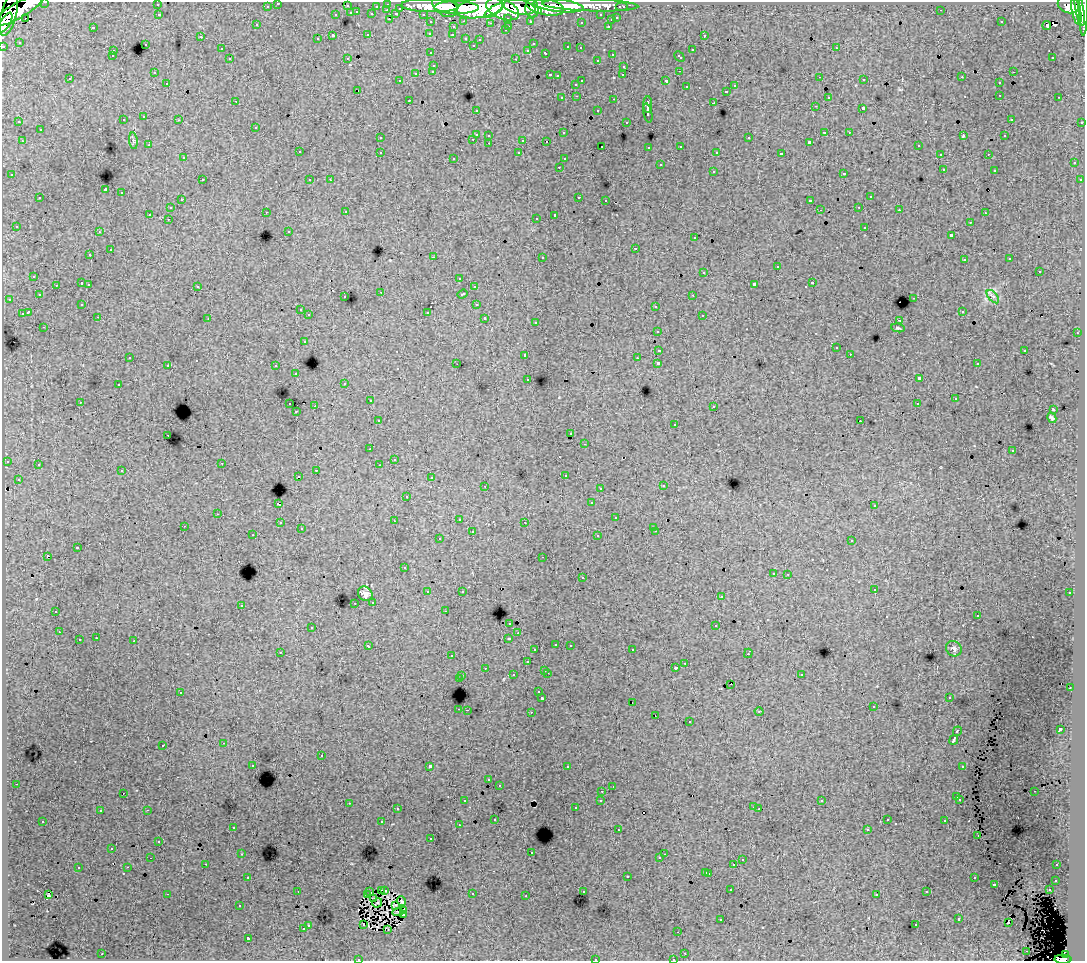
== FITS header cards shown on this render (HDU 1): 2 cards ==
NAXIS1  =                 1083
NAXIS2  =                  959

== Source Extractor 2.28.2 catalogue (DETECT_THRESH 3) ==
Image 1083 x 959 px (HDU 1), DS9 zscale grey, 1 PNG px = 1 image px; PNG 1087 x 963 px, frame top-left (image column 1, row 959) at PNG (2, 2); each listed source drawn as its Kron ellipse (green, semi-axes under 4 px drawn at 4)
Background 123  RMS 0.98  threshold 2.94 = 3 sigma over >= 5 px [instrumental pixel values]
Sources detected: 482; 2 with non-positive FLUX_AUTO (blend fragments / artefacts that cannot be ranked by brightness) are neither listed nor drawn; the other 480 listed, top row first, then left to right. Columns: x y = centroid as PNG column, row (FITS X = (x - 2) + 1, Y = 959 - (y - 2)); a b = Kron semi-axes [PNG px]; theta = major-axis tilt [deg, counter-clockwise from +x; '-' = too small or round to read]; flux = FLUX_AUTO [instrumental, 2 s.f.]
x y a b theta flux
45 2 3 2 - 3400
278 3 3 3 - 2400
388 4 3 3 - 4300
157 5 3 2 - 87
590 5 48 6 -2 130000
1068 5 11 8 -20 110000
267 6 3 3 - 1600
347 6 3 3 - 790
376 6 3 2 - 1100
430 6 29 6 -1 250000
445 6 14 9 -37 200000
558 6 25 6 -6 220000
1084 6 30 3 90 140000
457 7 22 6 0 410000
519 7 16 7 -10 300000
545 7 19 8 -12 280000
622 7 6 3 0 3600
400 8 3 3 - 850
479 8 24 10 9 580000
503 9 17 9 -23 560000
532 9 9 6 -83 190000
1080 9 16 3 -79 190000
18 10 30 7 30 320000
387 10 3 2 - 230
494 10 11 4 33 130000
941 10 3 2 - 77
538 11 4 4 - 64000
1076 11 14 4 -79 200000
357 12 3 2 - 340
351 13 3 3 - 780
372 14 3 3 - 1200
396 14 4 3 - 880
423 14 3 2 - 1900
9 15 22 8 75 240000
159 15 3 2 - 40
336 15 3 3 - 490
601 15 3 3 - 1600
25 18 2 2 - 58
508 18 3 3 - 1200
617 18 3 3 - 590
390 19 3 2 - 460
611 20 3 3 - 380
464 21 3 2 - 430
530 21 3 3 - 1400
431 22 3 3 - 2000
581 22 3 3 - 180
1001 22 3 3 - 140
6 23 11 5 60 170000
490 23 3 2 - 100
257 25 3 3 - 190
1047 25 4 3 - 240
509 26 3 2 - 360
608 26 3 2 - 410
93 27 3 3 - 760
453 27 3 3 - 360
505 30 3 2 - 190
430 33 3 3 - 240
368 35 3 3 - 440
452 35 3 2 - 220
704 35 3 3 - 260
333 36 3 3 - 1400
201 37 4 3 - 55
466 38 3 3 - 390
317 39 3 3 - 270
480 39 3 3 - 170
19 42 3 2 - 84
145 44 3 3 - 330
533 44 3 2 - 83
473 45 3 3 - 190
3 46 3 3 - 4800
568 47 3 3 - 380
580 48 3 2 - 140
836 48 3 2 - 320
221 49 3 3 - 180
528 50 3 3 - 260
692 50 3 3 - 420
113 51 3 3 - 170
431 53 3 3 - 230
546 53 4 3 - 440
612 54 3 3 - 330
112 56 3 3 - 260
679 57 6 3 -43 390
1053 57 3 2 - 140
347 58 3 3 - 49
230 59 3 3 - 280
516 59 3 2 - 540
597 60 3 2 - 210
434 65 3 3 - 460
624 66 3 3 - 330
433 71 3 3 - 370
679 71 2 2 - 33
154 72 3 3 - 140
1013 72 3 2 - 290
416 73 3 3 - 590
550 75 3 2 - 500
623 75 3 3 - 140
557 76 3 3 - 140
820 77 3 2 - 87
962 77 3 2 - 82
70 79 3 3 - 190
864 80 3 3 - 160
400 81 3 2 - 72
582 81 3 2 - 570
666 81 3 3 - 1400
167 83 3 2 - 200
999 83 3 3 - 310
576 84 3 3 - 250
735 86 3 3 - 340
686 87 3 3 - 400
358 90 3 2 - 230
727 91 3 3 - 330
1000 95 3 2 - 250
577 96 3 2 - 260
828 97 3 3 - 220
1059 97 3 2 - 190
562 98 3 3 - 290
614 99 3 2 - 320
409 100 3 2 - 200
235 101 2 2 - 4.4
714 103 3 3 - 730
648 105 8 3 89 2800
815 106 3 2 - 150
863 108 3 3 - 1300
476 110 3 3 - 220
598 111 3 3 - 390
648 113 9 3 -79 2000
144 117 3 3 - 310
1011 119 3 2 - 84
123 120 3 3 - 270
179 120 3 3 - 150
19 122 3 2 - 100
626 122 3 3 - 170
1082 122 3 3 - 860
256 127 3 3 - 300
40 130 3 3 - 350
824 132 3 3 - 750
849 132 3 2 - 170
563 133 3 3 - 180
476 134 3 3 - 740
489 135 3 3 - 360
963 136 4 2 - 440
1005 136 3 3 - 150
380 138 3 3 - 220
749 138 3 3 - 350
473 139 3 2 - 260
523 140 3 3 - 720
22 141 3 2 - 260
133 141 8 4 -82 140
546 141 3 2 - 100
809 142 3 3 - 110
489 143 3 2 - 320
149 145 3 2 - 87
918 145 3 2 - 240
602 146 3 2 - 82
681 146 3 3 - 140
649 147 3 3 - 150
299 152 3 3 - 230
380 152 3 3 - 310
717 152 4 3 - 120
519 153 3 3 - 160
781 154 4 3 - 1800
940 154 3 2 - 130
988 154 2 2 - 85
183 158 3 3 - 170
454 158 3 2 - 83
564 159 3 3 - 160
1074 163 3 3 - 330
660 165 3 3 - 380
559 167 3 2 - 200
944 170 3 3 - 57
994 170 3 3 - 200
713 171 3 3 - 280
844 173 3 3 - 410
12 175 3 3 - 240
202 180 3 2 - 340
310 180 3 2 - 130
330 180 3 2 - 88
1080 180 3 3 - 240
105 190 3 3 - 7700
121 193 3 3 - 480
579 197 3 2 - 460
870 197 3 3 - 400
40 198 3 3 - 380
181 200 3 2 - 140
606 200 3 2 - 150
810 201 4 3 - 950
859 207 3 2 - 100
170 208 3 3 - 300
820 210 2 2 - 39
899 210 3 2 - 170
266 212 3 2 - 210
346 212 3 2 - 170
985 213 3 2 - 120
150 214 3 3 - 940
555 215 4 3 - 1400
536 218 3 2 - 110
168 219 3 2 - 210
970 222 3 3 - 150
16 226 3 2 - 74
865 227 3 3 - 320
289 231 3 3 - 140
99 232 3 2 - 130
951 235 4 3 - 970
694 238 3 3 - 220
635 248 3 3 - 410
110 250 3 3 - 420
90 255 3 3 - 230
433 257 3 2 - 730
542 257 3 3 - 500
1010 259 3 3 - 130
964 260 3 3 - 250
777 267 3 3 - 580
704 272 3 3 - 400
1039 272 3 3 - 250
34 276 3 3 - 230
459 278 3 3 - 230
82 283 3 3 - 630
813 283 3 3 - 480
89 284 3 3 - 220
754 284 4 3 - 1600
56 285 3 2 - 270
197 286 3 3 - 280
474 287 3 3 - 190
381 292 3 3 - 45
462 294 5 3 - 330
39 295 3 3 - 270
693 295 3 2 - 140
345 297 3 3 - 220
993 297 8 4 -49 390
914 298 3 2 - 330
9 299 3 2 - 230
82 304 3 2 - 50
476 304 4 2 - 47
656 306 3 3 - 340
300 310 3 3 - 200
962 311 3 2 - 150
28 312 4 3 - 1300
427 312 3 3 - 550
22 314 4 3 - 740
309 315 3 3 - 200
702 315 3 2 - 280
98 317 3 2 - 130
485 318 3 3 - 400
208 319 2 2 - 42
900 320 3 2 - 44
536 322 3 3 - 150
44 327 3 2 - 170
898 328 7 4 -10 93
657 331 3 3 - 230
1077 333 3 2 - 280
304 341 3 3 - 340
836 348 3 3 - 190
659 350 4 3 - 1000
1025 350 3 3 - 530
850 354 2 2 - 38
525 355 3 3 - 320
130 357 3 2 - 83
637 358 3 2 - 67
658 363 3 3 - 2200
457 364 2 2 - 31
977 364 3 2 - 110
168 365 3 3 - 200
276 366 3 2 - 200
296 374 3 3 - 290
919 378 4 3 - 1700
528 379 3 3 - 140
345 383 3 3 - 200
118 385 3 3 - 300
955 399 3 3 - 120
370 401 3 2 - 170
80 402 3 2 - 100
290 404 3 2 - 310
917 404 3 2 - 97
315 406 3 2 - 620
714 406 3 2 - 170
1053 409 3 2 - 47
296 412 3 2 - 110
1052 418 5 3 - 110
378 420 3 3 - 180
860 421 2 2 - 51
675 424 3 3 - 100
571 433 3 2 - 94
168 435 3 2 - 140
585 444 3 2 - 120
370 449 3 2 - 110
1013 451 3 2 - 110
394 459 3 2 - 62
7 461 3 3 - 320
222 463 3 2 - 85
38 465 3 2 - 120
379 465 2 2 - 80
316 470 3 2 - 260
122 471 3 3 - 140
565 475 3 3 - 250
298 476 2 2 - 130
431 478 3 2 - 80
18 479 3 2 - 89
485 486 3 2 - 160
663 486 3 3 - 190
600 488 3 2 - 85
407 496 3 2 - 120
591 503 3 3 - 170
278 504 3 3 - 660
874 506 3 3 - 110
218 514 3 2 - 170
616 518 3 3 - 230
459 519 3 2 - 180
394 521 2 2 - 56
525 522 3 2 - 100
280 523 3 3 - 210
184 526 2 2 - 46
653 527 3 2 - 56
301 529 3 2 - 130
656 531 3 2 - 190
472 532 3 3 - 520
253 535 3 2 - 97
598 536 3 3 - 170
439 539 3 3 - 240
852 541 3 3 - 190
77 548 3 3 - 490
47 556 3 3 - 940
543 557 3 2 - 61
404 568 3 2 - 110
773 573 3 3 - 150
788 574 3 2 - 94
582 578 3 3 - 270
874 589 3 3 - 150
462 591 3 3 - 160
428 592 3 3 - 300
1070 593 3 3 - 200
365 594 8 7 - 310
721 597 3 2 - 130
373 602 3 3 - 290
355 603 2 2 - 78
241 605 3 3 - 270
56 611 3 3 - 460
445 611 3 2 - 150
978 615 3 2 - 120
510 623 3 3 - 230
716 626 3 3 - 550
312 627 3 3 - 210
59 632 3 2 - 58
518 633 3 2 - 110
96 638 3 2 - 210
509 638 4 3 - 510
79 640 3 3 - 400
134 641 3 2 - 530
556 644 3 3 - 300
570 645 3 2 - 210
368 646 4 3 - 160
954 649 8 7 - 210
535 650 3 3 - 200
632 650 3 2 - 150
280 652 3 2 - 58
748 653 5 3 - 510
451 656 3 2 - 140
527 662 3 3 - 200
685 663 3 2 - 210
485 668 3 3 - 120
675 668 3 3 - 210
545 670 3 2 - 310
547 673 3 2 - 380
801 674 3 3 - 240
513 675 3 3 - 290
462 676 3 2 - 150
459 679 3 3 - 860
731 684 2 2 - 130
1070 688 3 2 - 190
539 692 3 3 - 110
181 693 3 2 - 49
949 697 3 2 - 99
542 698 3 3 - 1600
632 702 2 2 - 64
873 707 3 2 - 170
459 709 3 2 - 300
467 710 2 2 - 260
759 711 4 3 - 70
531 712 3 2 - 360
655 715 2 2 - 37
689 722 3 3 - 340
1060 729 4 3 - 2600
957 731 5 3 - 720
954 740 5 3 - 2900
224 743 3 2 - 230
163 745 3 3 - 470
321 756 3 2 - 340
253 765 3 3 - 170
430 766 3 3 - 2800
963 766 4 3 - 680
567 767 3 2 - 180
489 780 3 3 - 250
16 784 3 2 - 130
499 785 3 3 - 120
613 787 3 2 - 110
602 791 3 2 - 160
1034 791 3 2 - 83
123 793 2 2 - 32
957 797 3 3 - 510
960 799 3 3 - 190
601 800 3 3 - 240
465 801 3 2 - 100
822 801 3 3 - 120
349 803 3 2 - 300
753 807 3 2 - 250
576 808 3 2 - 70
397 809 3 3 - 210
759 809 2 2 - 61
147 810 3 2 - 450
100 811 3 2 - 120
495 819 3 3 - 160
887 820 3 3 - 140
43 821 3 3 - 190
945 821 3 3 - 260
382 822 3 3 - 620
459 825 3 3 - 64
233 827 3 2 - 170
867 829 3 2 - 140
618 830 3 2 - 120
978 835 3 2 - 77
431 839 3 2 - 170
159 841 3 3 - 200
112 848 3 2 - 100
531 853 3 3 - 150
242 854 3 2 - 280
664 854 2 2 - 150
151 858 2 2 - 42
660 858 3 3 - 170
742 860 3 3 - 340
206 864 2 2 - 140
734 865 3 3 - 1100
1057 865 3 2 - 230
128 867 3 2 - 200
78 868 3 3 - 510
706 872 3 3 - 290
709 873 3 3 - 480
627 876 3 3 - 550
248 877 3 2 - 370
974 878 3 3 - 330
1056 880 3 3 - 200
994 884 3 3 - 820
731 890 3 2 - 160
1049 890 3 3 - 380
298 891 3 2 - 61
381 891 3 2 - 70
385 891 3 2 - 79
583 891 3 3 - 260
370 892 3 2 - 76
927 892 3 3 - 250
48 894 3 3 - 260
167 894 3 2 - 690
367 894 2 2 - 76
472 894 3 2 - 400
877 894 3 3 - 210
526 896 3 2 - 140
373 898 3 2 - 71
402 901 5 3 - 110
377 903 5 2 - 0.41
395 905 4 2 - 100
240 906 3 3 - 120
404 911 4 3 - 99
398 912 5 2 - 93
403 915 4 3 - 94
721 919 3 2 - 92
959 919 3 3 - 450
1008 923 2 2 - 49
308 925 3 3 - 320
364 925 3 2 - 160
916 925 3 3 - 280
303 929 3 3 - 390
388 929 3 2 - 88
678 932 2 2 - 44
248 938 3 3 - 1700
1027 951 2 2 - 49
685 953 3 2 - 180
102 954 3 2 - 450
1065 955 4 4 - 43000
595 959 3 2 - 350
673 959 3 2 - 150
1063 959 8 4 -2 94000
358 960 3 2 - 83
At the frame edge (FLAGS 8, measured only in part): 9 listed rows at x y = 45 2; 278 3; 1084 6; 6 23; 3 46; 595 959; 673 959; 1063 959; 358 960
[2 non-positive-flux detections neither listed nor drawn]